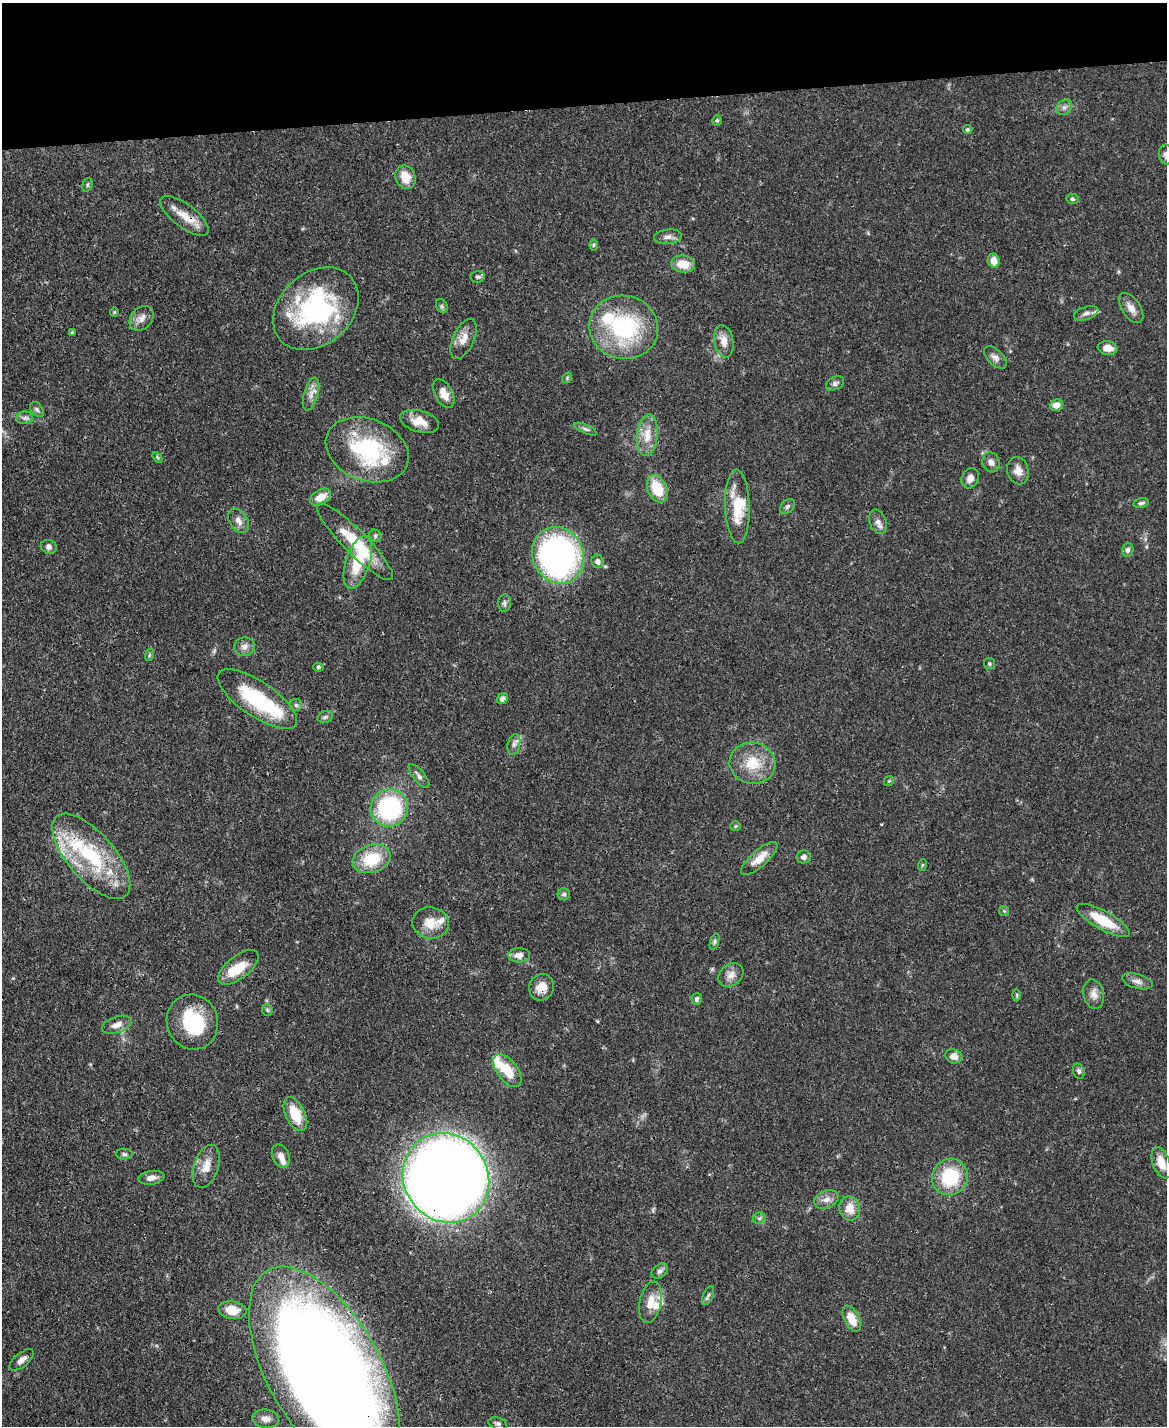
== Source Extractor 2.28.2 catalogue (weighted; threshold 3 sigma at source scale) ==
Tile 3 of 4 x 3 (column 3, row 1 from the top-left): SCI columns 2333-3497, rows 3089-4512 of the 4665 x 4644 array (HDU 1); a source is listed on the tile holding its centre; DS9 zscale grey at full resolution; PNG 1169 x 1428 px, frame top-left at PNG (2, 3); each listed source drawn as its Kron ellipse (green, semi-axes under 4 px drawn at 4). Shown black and unused: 7% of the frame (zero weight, under 3 of 4 exposures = <1% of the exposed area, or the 3 px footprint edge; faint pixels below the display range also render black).
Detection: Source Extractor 2.28.2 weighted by HDU 2 'WHT'; one run over the whole footprint, this tile lists its part. Background 0.0656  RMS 0.0033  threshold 0.015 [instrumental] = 3 sigma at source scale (4.5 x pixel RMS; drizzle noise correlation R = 1.50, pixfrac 1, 0.05/0.05 arcsec/px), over >= 5 px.
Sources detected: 127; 1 too faint to see at this stretch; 2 inside a brighter object's white glare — neither listed nor drawn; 11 inside a brighter listed object's ellipse — not listed separately; the other 113 listed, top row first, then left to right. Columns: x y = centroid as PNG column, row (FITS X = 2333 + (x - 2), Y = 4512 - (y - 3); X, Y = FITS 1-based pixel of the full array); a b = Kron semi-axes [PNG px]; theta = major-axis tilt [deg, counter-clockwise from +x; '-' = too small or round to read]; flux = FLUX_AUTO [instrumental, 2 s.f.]
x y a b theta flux
1064 107 8 7 - 1.2
717 121 5 4 - 0.65
968 129 5 4 - 0.55
1166 155 10 7 -83 1.3
405 177 12 10 -67 5.4
87 185 7 5 74 0.61
1072 199 6 5 - 0.69
184 216 29 11 -37 5.8
668 237 14 7 5 1.8
593 245 6 4 89 0.42
994 261 7 6 - 3.3
683 264 12 8 -7 5.8
478 277 7 5 3 0.78
442 306 7 5 -60 0.77
1131 308 17 9 -56 2.7
316 309 47 36 42 53
114 312 4 4 - 0.35
1086 313 12 6 17 1.4
142 318 14 10 46 2.6
624 327 34 31 -14 38
72 332 4 4 - 0.36
464 339 21 10 65 3.9
724 341 16 9 -79 3.5
1108 348 10 7 -8 3.3
995 357 14 7 -44 1.7
567 378 6 4 51 0.47
835 383 9 6 26 1.1
444 393 15 9 -62 3.7
311 394 17 7 74 2.4
1056 405 7 6 - 2.6
37 409 8 5 -50 0.79
25 418 8 6 2 1.2
419 421 20 10 -16 5.1
585 429 12 4 -24 1
647 435 21 10 84 5.5
367 450 43 31 -22 36
157 457 6 4 -47 0.43
991 462 10 8 -73 1.8
1018 471 14 10 -76 2.9
970 478 10 8 63 2.4
657 489 14 9 -66 11
321 497 11 7 31 4.4
1141 503 8 5 11 0.86
737 506 37 12 -88 11
787 506 9 6 48 0.91
239 521 13 8 -56 2.3
878 522 12 8 -70 1.9
375 536 7 5 -47 0.68
355 542 53 12 -45 16
49 547 8 7 - 1.2
1128 550 7 5 74 0.97
558 555 29 25 -65 95
598 561 7 6 - 1.5
358 562 27 12 72 12
505 603 9 6 86 1
244 647 10 9 - 1.9
149 655 6 4 71 0.45
990 664 5 5 - 0.59
318 667 5 4 - 0.61
257 699 46 17 -34 27
502 699 6 5 - 1.3
296 705 6 6 - 0.78
325 717 8 5 17 0.79
514 744 10 6 78 1.3
752 763 23 20 -11 10
419 776 14 6 -51 1.5
889 781 6 4 43 0.44
389 808 19 18 - 41
736 826 5 5 - 0.51
91 856 53 23 -49 33
804 857 7 6 - 1.5
371 859 19 14 18 13
759 859 23 8 41 5
922 865 6 3 71 0.38
564 894 6 6 - 0.72
1004 911 5 5 - 0.46
1103 920 30 9 -29 11
431 923 18 15 -8 6.2
715 941 8 3 71 0.67
519 955 11 7 2 2.6
238 967 24 11 38 8.2
731 975 14 10 39 2.6
1137 981 16 7 -15 2
541 987 13 12 - 4.2
1094 994 15 10 -76 2.6
1017 995 6 4 -90 0.44
697 999 6 5 - 0.93
267 1010 6 5 - 0.52
192 1022 28 25 -72 19
117 1025 15 8 19 2.6
954 1056 8 7 - 2.5
507 1071 19 10 -53 8.4
1079 1071 8 5 -72 0.9
295 1114 18 9 -64 9.6
124 1154 8 5 -1 0.76
281 1156 12 8 -64 2.3
1161 1163 16 8 -69 5.7
206 1166 22 12 72 4.7
950 1177 18 17 - 18
151 1178 13 6 8 2.3
446 1178 46 42 -57 630
826 1199 13 8 21 2.3
850 1208 12 10 -78 4.4
759 1218 6 5 - 0.75
660 1271 9 6 39 1.2
708 1296 10 5 65 0.89
650 1302 21 11 78 5.7
232 1310 14 9 -9 4.8
852 1319 14 7 -64 5.5
22 1360 15 7 40 2.2
324 1371 116 56 -61 780
266 1419 13 9 -7 2.5
498 1424 9 6 -18 0.88
Overlapping masked pixels (flux is a lower limit): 5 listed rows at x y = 367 450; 91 856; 541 987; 446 1178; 324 1371
Isophote crosses this tile's border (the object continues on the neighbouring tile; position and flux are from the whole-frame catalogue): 2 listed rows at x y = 1166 155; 324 1371